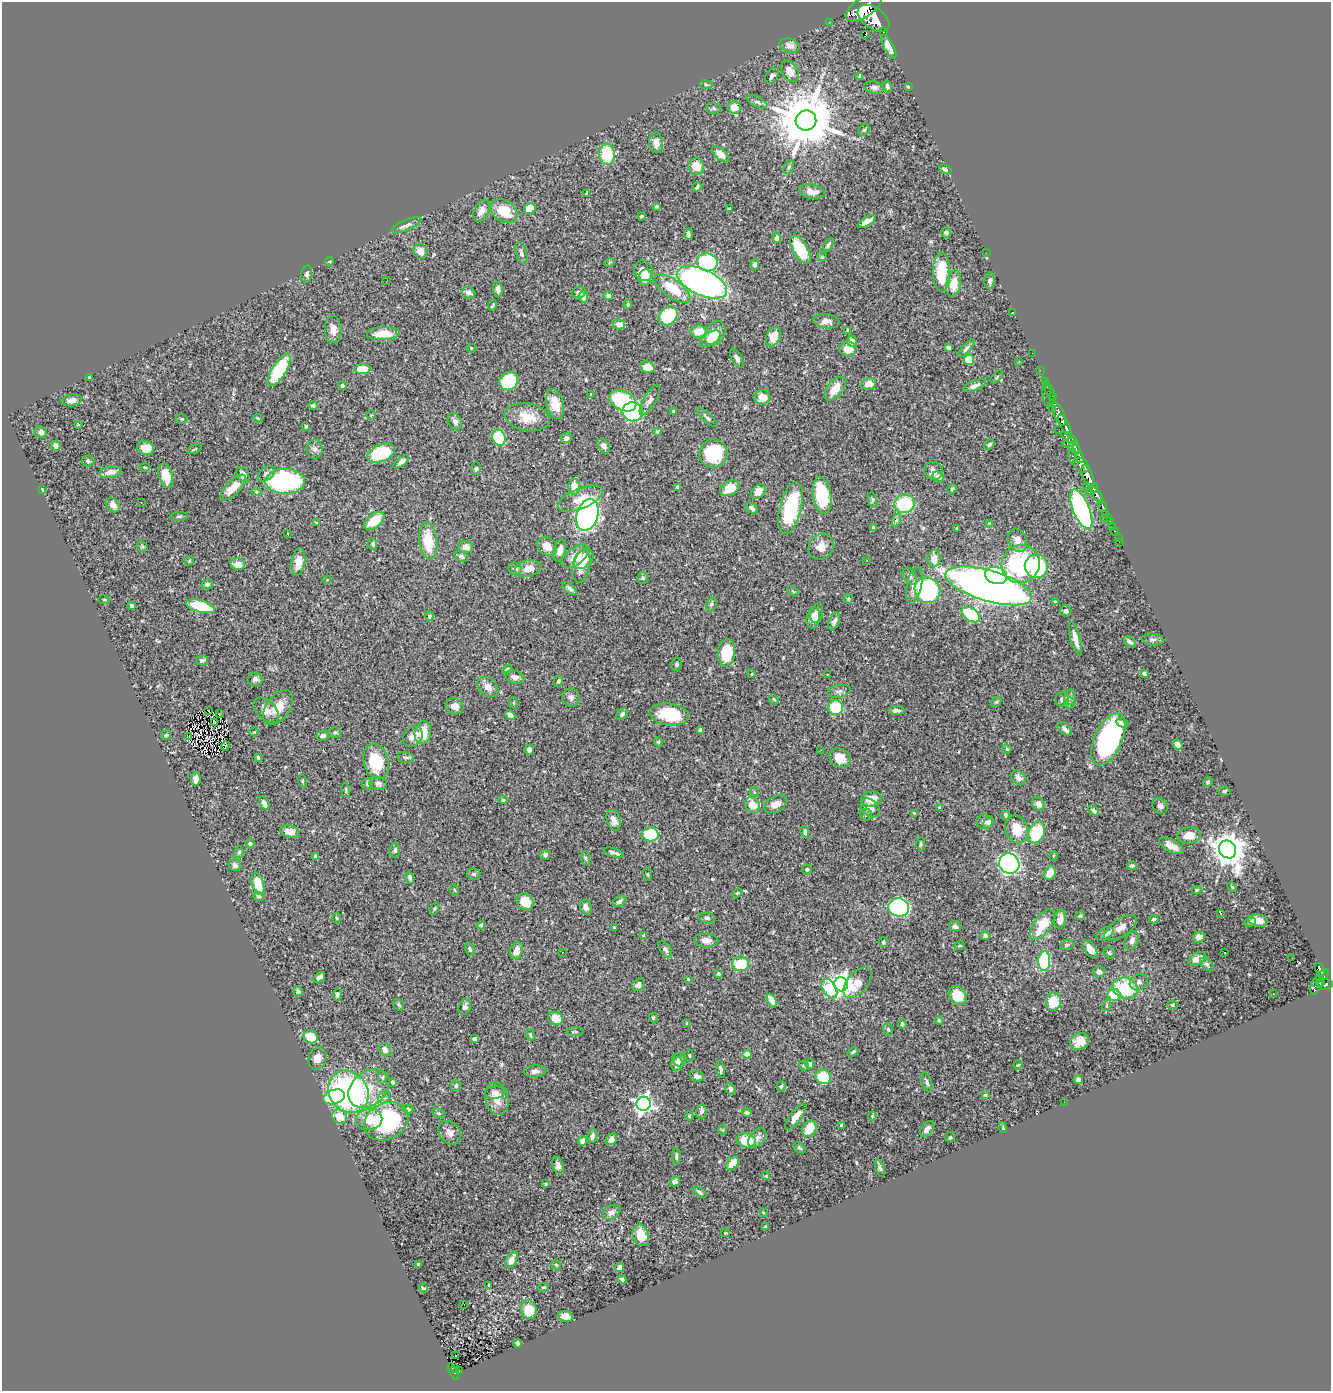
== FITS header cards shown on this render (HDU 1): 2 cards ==
NAXIS1  =                 1329
NAXIS2  =                 1389

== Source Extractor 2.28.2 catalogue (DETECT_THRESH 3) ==
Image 1329 x 1389 px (HDU 1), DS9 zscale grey, 1 PNG px = 1 image px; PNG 1333 x 1393 px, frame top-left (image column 1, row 1389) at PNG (2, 2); each listed source drawn as its Kron ellipse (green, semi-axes under 4 px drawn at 4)
Background 1.19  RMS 0.025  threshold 0.0763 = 3 sigma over >= 5 px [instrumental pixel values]
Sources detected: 526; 1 with non-positive FLUX_AUTO (blend fragments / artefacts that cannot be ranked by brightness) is neither listed nor drawn; of the other 525, the 500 brightest by FLUX_AUTO listed and drawn (25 fainter detections omitted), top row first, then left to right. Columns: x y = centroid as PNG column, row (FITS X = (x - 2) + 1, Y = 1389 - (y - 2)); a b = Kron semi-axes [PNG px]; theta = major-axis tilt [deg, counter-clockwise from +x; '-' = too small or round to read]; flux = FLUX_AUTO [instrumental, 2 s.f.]
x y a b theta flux
864 8 20 9 33 9600
874 18 18 10 -34 9200
829 22 2 2 - 13
884 32 3 2 - 27
866 35 3 2 - 6.7
790 46 10 7 -16 7.4
889 47 13 5 -61 13
790 71 11 7 -59 17
772 76 9 5 52 5.1
860 76 4 3 - 4.2
706 85 6 4 -8 2.4
887 86 6 4 -77 5.3
908 86 3 3 - 2
874 88 9 6 -11 5.3
757 102 11 5 -25 5.2
735 107 6 6 - 19
714 108 7 5 -3 3
806 120 10 10 - 13000
864 130 6 5 - 2.3
656 143 10 7 -85 13
607 154 10 8 -85 72
721 154 10 5 -41 15
696 166 8 8 - 24
789 167 7 4 60 2.7
945 169 6 4 -19 5.6
697 187 5 3 - 3.2
812 192 13 7 -10 14
587 193 4 3 - 5
657 207 4 3 - 2.8
530 208 6 5 - 25
729 209 4 3 - 2.7
481 211 11 7 64 12
504 211 15 10 -32 45
642 216 4 3 - 2.5
866 222 10 4 32 9.3
406 225 16 5 22 7.1
946 232 5 5 - 5
688 234 5 3 - 4
777 238 5 4 - 6.2
828 245 7 4 60 3.5
800 250 15 7 -60 72
420 251 8 6 -56 18
521 253 11 5 -73 5
986 253 2 2 - 8.4
822 257 5 4 - 2.2
330 261 4 4 - 2.8
610 262 5 3 - 1.5
707 262 10 9 - 200
755 264 5 4 - 5.6
643 271 11 9 -53 19
942 272 19 8 -89 63
307 274 9 5 81 5.1
645 277 8 6 75 13
387 280 2 2 - 3.6
990 280 8 5 86 4.8
702 282 27 13 -24 730
954 283 13 7 80 25
498 289 7 5 -82 6.8
672 289 21 9 -36 50
579 292 7 5 15 5.6
469 293 7 5 -21 7.2
608 296 5 4 - 4.7
583 297 6 4 -83 8.4
628 304 4 3 - 2.1
492 305 5 2 - 2
1013 312 3 2 - 39
668 316 10 8 45 100
826 321 13 7 -7 10
619 324 6 5 - 11
333 330 13 8 -88 14
847 330 4 3 - 1.9
698 332 8 6 6 25
715 333 13 9 60 31
383 334 16 6 2 28
773 337 10 7 66 21
710 339 11 6 34 15
852 341 5 5 - 7.7
471 348 5 4 - 2.2
949 348 4 3 - 3.6
966 348 11 4 48 4.6
848 349 8 7 - 20
1032 353 2 2 - 14
737 358 10 5 -62 6.1
969 360 5 5 - 31
1019 361 3 2 - 2.6
647 367 7 5 -18 19
363 369 8 5 3 33
279 370 18 7 58 98
1040 370 2 2 - 17
997 377 8 3 46 1.6
90 378 4 4 - 4
509 381 10 8 42 110
1045 381 2 2 - 9.2
869 384 7 6 - 18
342 385 4 3 - 5
975 386 12 5 22 8.7
835 389 14 7 51 26
1050 392 8 2 -70 50
1047 393 12 2 -89 24
591 395 3 3 - 1.5
1052 396 2 2 - 20
762 397 7 7 - 23
72 400 10 6 10 9.6
650 400 17 6 60 8.4
623 401 14 9 -26 140
555 404 15 8 -75 27
313 406 4 4 - 4
1052 409 2 2 - 18
673 411 3 3 - 1.6
633 412 10 9 - 170
1059 414 12 5 -66 3100
371 415 5 4 - 1.9
527 417 22 14 -10 32
707 417 13 4 -42 4.8
258 418 4 3 - 2.1
182 419 6 4 -16 2.8
455 421 9 6 -62 6.4
79 424 3 3 - 5.1
306 426 4 3 - 1.9
1065 426 12 4 -62 2200
1059 429 2 2 - 16
41 432 6 5 - 7.1
657 432 3 3 - 2
499 438 8 6 -72 77
566 438 6 5 - 6
1069 438 9 4 -31 630
1070 443 8 3 15 850
989 445 5 4 - 3.3
56 446 5 4 - 6.7
604 446 8 5 -55 8
146 448 9 7 -16 17
1075 448 6 4 -47 1000
194 449 8 2 25 1.6
315 449 9 8 - 5.9
381 453 14 8 23 100
713 453 14 14 - 93
1073 456 8 4 -87 360
1080 457 6 4 -72 650
88 461 6 5 - 2.9
401 462 9 4 37 7.1
1081 465 9 6 -39 1800
145 467 5 3 - 2
476 468 6 4 -89 2.9
933 471 9 9 - 8.9
111 472 11 5 11 13
266 474 9 6 38 6.4
243 475 8 5 -60 10
166 476 13 6 -73 33
1088 476 11 5 -70 4800
938 477 6 5 - 9.3
285 481 20 12 0 300
1087 486 3 2 - 140
233 487 16 7 45 24
574 487 8 6 -90 23
677 487 4 4 - 2.1
730 488 10 7 30 28
1094 488 5 3 - 760
952 489 5 4 - 2.4
42 490 4 3 - 3.7
758 491 8 6 47 15
256 492 5 4 - 2.1
1089 492 2 2 - 28
822 495 18 9 -81 90
1097 495 9 4 -56 2100
580 499 24 10 23 27
872 500 8 4 -81 3.1
141 502 3 2 - 2.7
904 504 10 9 - 110
113 505 8 6 -48 9.9
1103 506 6 3 -64 420
751 508 6 4 -38 5.9
790 508 26 10 76 120
1081 509 21 8 -67 410
1105 514 4 2 - 130
587 515 16 10 73 560
179 516 9 3 5 2.5
1106 518 6 2 7 24
897 520 7 4 70 3.4
374 521 12 6 37 40
1110 521 4 2 - 42
316 523 4 4 - 1.5
989 523 4 3 - 2.1
1112 526 2 2 - 12
873 528 3 3 - 2
957 529 3 3 - 1.8
1115 531 4 3 - 38
288 534 3 2 - 2
1118 538 2 2 - 5.8
1017 540 12 9 -64 15
428 541 19 9 -84 52
1119 542 2 2 - 11
373 544 5 4 - 3.6
142 546 5 5 - 2.4
547 546 11 8 -36 16
466 547 7 6 - 13
821 547 14 12 53 18
560 550 11 6 76 13
575 556 16 8 39 29
461 557 7 5 -22 5.1
584 559 11 8 42 27
934 559 8 6 82 21
867 560 3 3 - 3.7
189 561 5 4 - 1.7
298 562 13 7 82 15
238 564 7 6 - 20
1021 564 19 19 - 170
581 566 17 8 78 22
1036 566 12 11 - 140
528 568 13 8 14 16
515 569 7 6 - 5
996 575 11 8 -15 130
910 576 9 6 -59 6.3
643 578 6 5 - 2.9
327 580 4 4 - 1.8
207 584 6 5 - 3.7
914 585 18 7 77 16
989 586 45 15 -16 1300
570 589 8 4 -39 5.4
927 590 13 12 - 230
793 591 7 3 -38 2
848 599 5 4 - 2.1
104 600 5 3 - 1.7
1055 602 3 3 - 2.1
711 604 7 5 72 3.8
132 606 4 4 - 7
200 606 15 6 -15 73
1066 611 6 5 - 4
817 613 10 6 74 7.4
971 615 10 6 -35 100
430 616 4 4 - 3.4
813 618 10 6 77 14
834 621 9 5 68 6.2
1075 639 17 5 -75 14
1152 639 11 6 -5 4.9
1130 642 7 3 -39 5.9
726 653 13 8 83 56
202 660 6 4 14 4.2
677 664 7 5 78 3.4
507 669 5 4 - 3.5
1144 673 3 3 - 3.3
752 674 4 3 - 1.7
827 674 3 2 - 2.1
515 677 10 6 -18 7.1
255 679 7 6 - 7
558 681 5 4 - 3.5
488 687 11 8 -43 12
839 691 12 6 11 5.9
571 697 9 9 - 6.7
1070 697 8 6 77 5
774 699 5 4 - 2.6
1062 699 8 6 55 5.9
996 702 6 4 45 2.3
514 703 6 3 -71 1.7
1070 703 6 5 - 2.9
455 706 9 8 - 11
278 707 20 11 54 27
836 708 7 7 - 77
208 710 3 2 - 1.7
266 710 15 9 -46 15
896 710 8 4 -3 5.7
219 714 2 2 - 1.6
622 714 6 5 - 5.5
669 714 20 11 -8 77
510 715 5 4 - 8.7
215 723 3 2 - 2.7
1122 723 6 4 -28 6.6
1065 729 9 5 -44 6.4
700 730 4 3 - 3.6
254 732 4 4 - 1.9
335 732 6 5 - 2.7
423 733 11 8 78 39
166 735 5 4 - 2.1
189 736 3 2 - 1.9
323 736 6 5 - 4.8
413 737 11 9 46 12
1108 739 28 14 66 290
658 742 4 4 - 1.9
1177 744 5 4 - 7
225 746 4 2 - 2.5
1007 749 4 4 - 2.1
529 750 5 5 - 5.1
821 750 2 2 - 4.4
406 757 8 5 -9 4
258 758 4 3 - 2.3
840 758 11 9 -32 21
376 761 18 12 -74 66
1018 778 8 6 -43 9.6
196 779 7 4 85 13
302 781 6 4 -71 1.9
1208 782 5 4 - 2.2
368 784 6 5 - 3.7
378 784 8 6 -9 5
346 790 7 3 -85 2
1224 791 6 4 4 2.8
754 792 5 3 - 1.8
871 799 10 7 10 21
503 800 4 3 - 2
264 803 7 4 -63 9.5
776 804 12 7 29 15
1038 804 7 6 - 11
752 805 8 7 - 26
1160 806 8 7 - 5.5
939 807 3 3 - 2.9
870 808 11 8 -43 10
1094 810 6 4 -43 5.2
914 813 3 2 - 1.9
866 815 6 6 - 4.4
1005 815 5 4 - 2.9
614 820 10 6 -71 9.6
985 822 8 7 - 8.2
989 822 6 4 54 4.3
1017 829 14 11 -68 35
290 832 10 6 -15 11
805 832 6 4 -79 5.5
1036 832 11 8 68 91
650 834 8 7 - 70
1189 835 12 8 8 22
250 843 5 4 - 3.3
921 844 7 4 -89 2.6
1171 846 14 6 -28 22
1228 849 9 8 - 3200
395 850 7 5 84 4.1
239 852 6 4 77 2.8
614 853 10 3 -18 6.3
545 855 5 4 - 4.1
1053 856 5 3 - 1.6
315 857 4 3 - 2.9
585 858 7 4 -88 2.6
1009 864 10 10 - 540
235 865 6 6 - 7
1132 866 5 3 - 2.9
807 869 5 4 - 3.9
1050 873 7 5 56 21
474 874 7 6 - 3.5
648 874 6 3 -82 2.1
410 877 6 4 -75 4.7
258 884 11 6 -75 37
1232 887 5 4 - 2.1
454 890 6 4 -87 2.2
1197 890 4 4 - 2.6
737 893 5 3 - 1.7
258 896 5 4 - 4
619 901 7 5 35 5.3
525 902 9 7 -43 30
586 907 8 5 -70 7.4
899 907 10 9 - 250
435 909 6 3 71 1.8
1220 913 3 3 - 2
1080 916 5 4 - 2.5
336 918 5 3 - 1.7
707 918 8 5 -9 4.4
1060 919 9 5 81 13
1154 919 5 3 - 3.1
1258 920 10 6 -11 18
1250 922 6 4 28 3.4
481 925 4 3 - 3.2
1042 925 17 8 56 45
955 926 6 5 - 6.1
614 927 3 2 - 1.8
1120 928 19 8 34 15
1105 934 9 5 33 5.5
985 935 5 4 - 3.5
643 936 3 3 - 2.6
1199 937 6 5 - 12
706 940 12 7 -3 12
1132 940 10 6 63 8.7
883 942 5 4 - 2.6
1067 945 7 5 21 3.4
960 946 5 2 - 1.8
470 949 7 4 -73 3.6
665 949 10 5 -56 4.7
1090 949 10 5 -56 11
516 951 9 6 72 14
562 952 3 2 - 2.6
1109 953 6 5 - 2.4
1225 953 2 2 - 1.6
1292 958 2 2 - 43
1197 959 9 6 28 17
1044 961 10 6 88 130
741 964 8 7 - 48
1207 964 8 5 -43 3.2
1320 970 7 3 -64 430
1099 972 5 5 - 7.8
718 974 3 3 - 3.8
1322 976 8 4 40 390
319 977 6 4 38 7.6
688 979 3 3 - 1.8
858 982 18 10 50 25
1139 982 9 8 - 8.1
1320 983 4 3 - 380
841 984 7 7 - 1300
1325 984 7 5 -5 780
638 985 7 5 47 6.7
1316 985 10 5 66 680
1125 988 13 10 -16 91
829 989 11 6 -58 66
298 991 5 4 - 4
1273 994 3 2 - 1.9
337 995 6 4 81 3.8
958 995 10 8 -55 33
1114 995 6 6 - 38
772 1000 7 4 -63 13
1053 1001 9 7 78 44
398 1005 6 4 -54 2.6
1107 1005 6 3 71 2.2
1173 1005 5 4 - 2.1
465 1007 8 6 69 7.6
555 1018 8 6 -28 24
653 1018 5 4 - 2.5
939 1020 4 3 - 2
687 1024 4 3 - 2.1
902 1024 5 4 - 4
888 1029 6 4 -73 2.6
575 1031 8 3 4 2.4
530 1035 5 3 - 2.2
311 1037 7 6 - 36
474 1039 4 4 - 3.2
1080 1041 9 8 - 16
385 1050 7 5 -59 11
853 1052 6 4 37 3.2
747 1054 4 4 - 33
689 1055 6 4 -83 2
317 1058 11 9 72 14
679 1060 7 6 - 7.9
677 1064 7 5 80 14
810 1064 5 4 - 4
804 1065 5 4 - 2.4
1018 1065 5 4 - 1.8
721 1069 8 4 -79 4.1
535 1071 11 6 5 7.6
697 1076 7 5 -15 7.8
382 1077 6 4 89 2.5
823 1077 8 7 - 63
1078 1080 4 4 - 7.1
392 1082 4 3 - 4.5
927 1082 10 5 -72 4.5
456 1086 5 5 - 3.4
781 1087 5 4 - 3
369 1088 23 16 39 52
730 1089 6 5 - 3.6
348 1092 22 19 -54 390
495 1092 10 6 5 7.1
985 1095 4 3 - 1.9
334 1097 11 7 15 90
384 1097 6 5 - 5
497 1099 16 11 -78 24
1064 1102 2 2 - 17
644 1104 7 7 - 740
408 1109 5 4 - 3.6
701 1111 7 5 79 6.5
747 1112 5 4 - 3.9
438 1113 7 4 -26 2.5
689 1116 4 4 - 2.2
872 1116 5 4 - 1.7
340 1117 8 7 - 29
796 1117 16 5 52 15
369 1119 13 10 10 28
386 1121 23 18 27 180
841 1125 4 3 - 3
1003 1128 5 4 - 1.8
809 1129 8 6 58 33
927 1129 9 5 54 8.9
723 1130 5 3 - 1.5
450 1133 13 10 -50 11
592 1136 7 5 80 4.8
950 1137 5 4 - 2.3
757 1138 11 7 50 8.3
611 1139 6 5 - 7.8
746 1140 10 7 -12 43
583 1141 5 4 - 7.5
799 1148 7 4 -39 2.7
676 1156 8 3 -90 3.3
733 1163 7 5 53 24
558 1165 9 5 -72 8.6
880 1168 9 4 -71 3.6
766 1176 4 4 - 1.7
675 1181 5 4 - 6.7
546 1184 4 3 - 2.3
699 1192 8 4 -36 3.9
612 1212 9 6 32 7.3
763 1212 3 2 - 1.7
765 1227 4 3 - 2
725 1233 4 3 - 1.9
641 1235 11 8 -71 26
511 1260 9 5 63 14
418 1264 4 3 - 4
556 1265 5 3 - 1.7
619 1267 4 4 - 10
622 1279 4 3 - 3.9
489 1285 3 3 - 1.7
543 1287 6 3 9 1.7
423 1288 4 3 - 2.6
464 1305 2 2 - 2.4
529 1310 9 8 - 37
566 1316 7 5 -8 10
517 1343 4 3 - 2.8
455 1356 3 2 - 3.5
456 1368 4 2 - 21
454 1371 9 3 -61 150
459 1371 3 2 - 29
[25 fainter detections neither listed nor drawn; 1 non-positive-flux detection neither listed nor drawn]